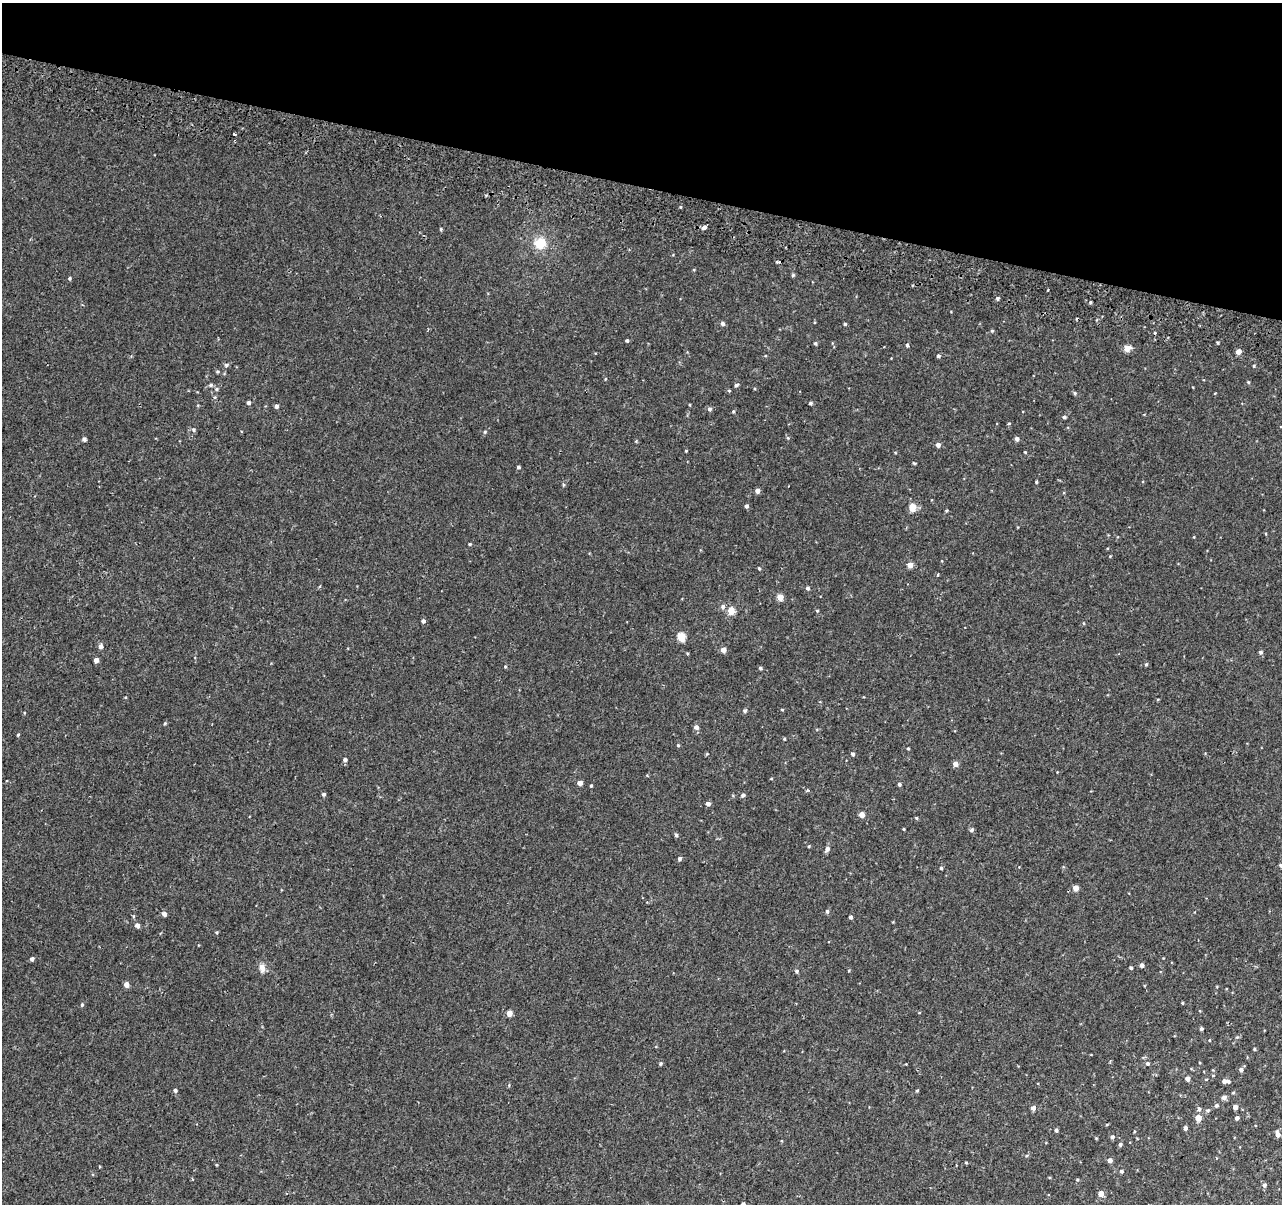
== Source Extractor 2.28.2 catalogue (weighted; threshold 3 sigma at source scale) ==
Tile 2 of 4 x 4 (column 2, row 1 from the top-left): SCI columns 1303-2582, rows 3935-5136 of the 5158 x 5405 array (HDU 1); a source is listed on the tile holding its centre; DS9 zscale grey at full resolution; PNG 1284 x 1206 px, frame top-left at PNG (2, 3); no overlay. Shown black and unused: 15% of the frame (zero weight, under 2 of 3 exposures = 3% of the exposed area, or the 3 px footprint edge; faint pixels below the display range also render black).
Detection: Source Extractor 2.28.2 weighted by HDU 2 'WHT'; one run over the whole footprint, this tile lists its part. Background 0.00219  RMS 0.0029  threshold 0.013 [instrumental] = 3 sigma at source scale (4.5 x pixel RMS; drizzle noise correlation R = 1.50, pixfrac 1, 0.0396/0.0396 arcsec/px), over >= 5 px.
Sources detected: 147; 1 cosmic-ray / hot-pixel residue — not listed; the other 146 listed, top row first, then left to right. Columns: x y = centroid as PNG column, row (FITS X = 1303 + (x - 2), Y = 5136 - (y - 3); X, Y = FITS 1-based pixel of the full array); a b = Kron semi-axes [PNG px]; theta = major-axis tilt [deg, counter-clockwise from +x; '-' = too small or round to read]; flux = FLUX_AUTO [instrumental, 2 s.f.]
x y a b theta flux
234 134 4 3 - 2
704 227 4 3 - 3.2
441 229 4 4 - 0.33
540 243 13 12 - 5.5
778 262 7 3 1 0.57
793 275 4 4 - 0.39
69 278 5 4 - 0.39
998 298 4 4 - 0.55
1090 302 3 3 - 0.37
722 324 5 5 - 0.73
845 324 4 4 - 0.35
992 331 4 4 - 0.34
627 341 3 3 - 0.46
815 343 4 4 - 0.41
907 345 4 3 - 1.3
1127 348 8 7 - 1.9
1238 352 4 4 - 2.3
938 356 4 4 - 0.53
226 365 6 5 - 0.53
1254 366 4 3 - 0.31
217 372 5 4 - 0.36
1248 382 4 4 - 0.3
211 385 6 5 - 0.46
736 385 5 4 - 0.48
217 389 5 4 - 0.42
729 391 5 3 - 0.26
1075 393 5 4 - 0.44
248 403 4 4 - 0.63
810 403 5 4 - 0.41
276 406 4 4 - 0.69
709 409 5 4 - 0.71
733 411 4 3 - 0.27
1064 417 4 4 - 0.51
1009 423 5 3 - 0.25
194 430 6 5 - 0.5
485 432 5 4 - 0.41
788 438 6 3 -72 0.32
84 439 4 4 - 0.76
1017 439 5 4 - 0.86
636 441 4 4 - 0.24
938 445 4 4 - 1
686 451 3 3 - 0.26
1025 452 4 3 - 0.22
914 463 5 3 - 0.28
518 467 4 4 - 0.51
1036 482 3 3 - 0.33
563 485 5 3 - 0.31
757 491 4 4 - 1.4
746 506 4 4 - 0.67
912 508 9 7 -78 2.7
946 511 4 3 - 0.28
470 544 4 3 - 0.3
942 561 4 2 - 0.18
910 565 4 4 - 2.4
759 568 4 4 - 0.31
938 575 4 3 - 0.33
808 588 5 4 - 0.59
780 597 5 4 - 3.5
723 607 6 5 - 0.82
731 611 5 5 - 5
817 611 4 4 - 0.29
423 621 4 4 - 0.76
681 637 5 5 - 8.8
100 646 5 5 - 1
723 650 4 4 - 2.1
1260 652 5 4 - 0.63
96 660 4 4 - 1.3
1146 664 4 4 - 0.38
505 666 4 4 - 0.27
760 668 5 4 - 0.43
1158 699 5 3 - 0.22
782 710 5 3 - 0.22
745 711 5 5 - 0.54
165 723 5 4 - 0.28
696 727 6 6 - 0.9
18 735 4 3 - 0.28
784 739 4 3 - 0.28
678 745 4 3 - 0.29
908 749 3 3 - 0.28
853 754 4 4 - 0.59
345 760 5 4 - 0.67
955 764 5 5 - 1.4
771 779 4 3 - 0.21
580 783 4 4 - 1.7
899 784 4 4 - 0.56
591 786 4 3 - 0.32
807 790 4 3 - 0.36
324 794 4 4 - 0.58
743 795 4 4 - 0.65
708 804 5 4 - 0.94
862 815 4 4 - 2.5
916 818 4 4 - 0.29
903 829 3 2 - 0.23
971 830 5 5 - 0.63
676 835 5 4 - 0.46
809 846 4 3 - 0.29
827 849 7 5 53 0.98
679 858 5 4 - 0.69
1281 865 4 4 - 0.59
941 868 4 4 - 0.49
1076 888 4 4 - 3.3
827 911 5 4 - 0.54
164 914 5 5 - 1.1
851 917 4 3 - 0.7
137 926 5 4 - 1
217 932 4 4 - 0.31
32 959 4 4 - 0.77
1142 965 4 4 - 1.2
262 968 12 8 -82 1.6
1131 968 3 3 - 0.52
796 971 5 5 - 0.55
126 984 4 4 - 1.8
1182 1003 3 3 - 0.28
82 1005 5 4 - 0.4
509 1014 4 4 - 2.3
1201 1029 4 4 - 0.49
1254 1049 4 3 - 0.29
1147 1063 5 5 - 0.55
660 1064 4 4 - 0.48
1241 1070 4 4 - 0.81
1188 1079 4 4 - 1.4
1225 1081 7 4 -6 1.7
175 1090 4 4 - 0.66
917 1091 4 3 - 0.29
1233 1093 5 3 - 0.25
1224 1098 5 5 - 1.1
1217 1105 5 5 - 0.49
1235 1107 4 4 - 1.4
1033 1108 5 4 - 1.1
1199 1109 5 5 - 0.73
1208 1110 6 5 - 0.53
1198 1118 5 5 - 3.4
1237 1118 4 4 - 0.77
1107 1124 5 3 - 0.23
1185 1128 4 4 - 0.8
1056 1130 4 4 - 0.61
1277 1134 7 4 -74 1.2
1112 1137 5 5 - 0.6
1120 1144 4 4 - 0.6
1110 1160 4 4 - 1.3
966 1163 4 3 - 0.27
1121 1171 5 5 - 0.55
1077 1180 4 4 - 0.29
1264 1185 5 5 - 0.78
1101 1194 5 5 - 2.3
743 1204 4 3 - 0.41
Overlapping masked pixels (flux is a lower limit): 1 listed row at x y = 778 262
Isophote crosses this tile's border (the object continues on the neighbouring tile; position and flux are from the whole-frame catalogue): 2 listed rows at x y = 1281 865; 743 1204